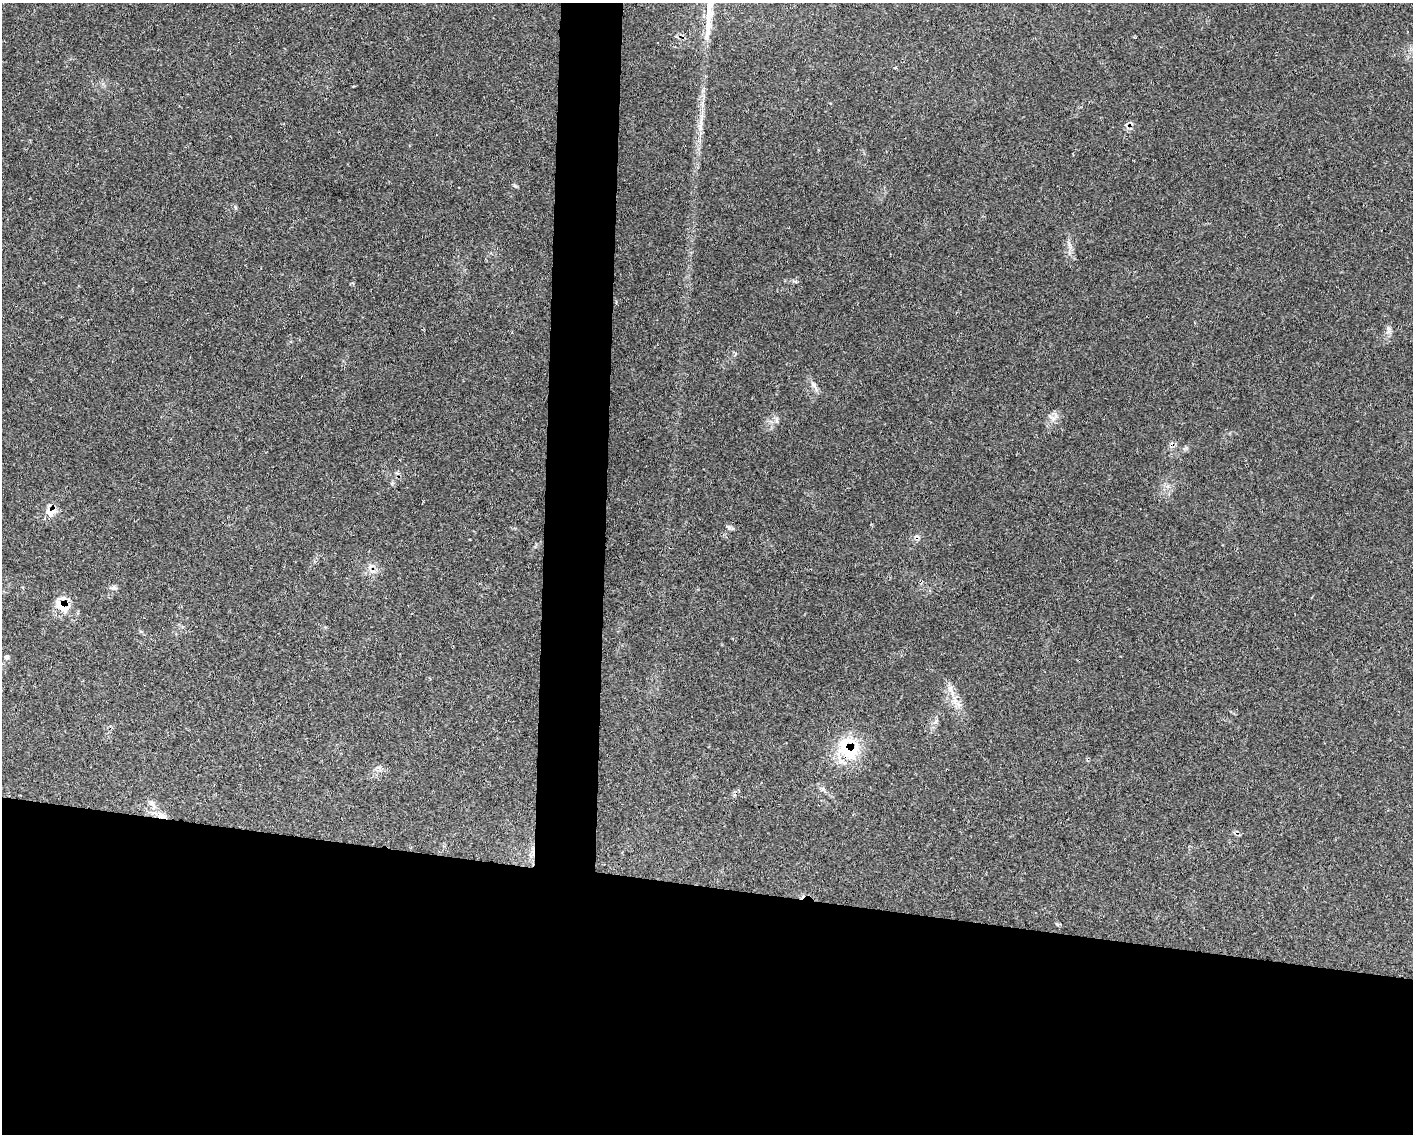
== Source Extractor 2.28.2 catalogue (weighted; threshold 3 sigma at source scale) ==
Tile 11 of 3 x 4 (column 2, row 4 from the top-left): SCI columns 1630-3040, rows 3-1134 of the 4559 x 4536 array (HDU 1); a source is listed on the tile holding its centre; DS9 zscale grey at full resolution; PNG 1415 x 1136 px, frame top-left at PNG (2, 3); no overlay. Shown black and unused: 25% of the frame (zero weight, under 3 of 4 exposures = <1% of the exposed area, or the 3 px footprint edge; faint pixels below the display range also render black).
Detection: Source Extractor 2.28.2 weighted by HDU 2 'WHT'; one run over the whole footprint, this tile lists its part. Background 0.0832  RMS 0.004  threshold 0.0178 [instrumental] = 3 sigma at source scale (4.5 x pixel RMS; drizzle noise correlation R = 1.50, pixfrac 1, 0.05/0.05 arcsec/px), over >= 5 px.
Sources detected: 16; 2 cosmic-ray / hot-pixel residue — not listed; the other 14 listed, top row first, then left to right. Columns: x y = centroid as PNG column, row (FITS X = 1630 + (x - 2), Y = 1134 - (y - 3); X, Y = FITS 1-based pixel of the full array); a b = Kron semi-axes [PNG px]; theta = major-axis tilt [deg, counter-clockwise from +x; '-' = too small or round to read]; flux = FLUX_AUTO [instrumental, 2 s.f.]
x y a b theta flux
795 281 9 4 -21 0.73
1389 331 8 6 -30 1.2
814 385 15 6 -56 1.9
777 420 7 4 -89 0.83
51 512 17 13 3 4.1
729 527 6 6 - 0.91
114 588 8 7 - 1.2
62 605 23 18 -55 8.1
6 657 7 7 - 0.86
950 688 10 7 -74 2
958 704 11 5 -45 2
848 748 32 26 -43 20
152 803 14 6 -52 2
162 816 12 7 -21 3
Overlapping masked pixels (flux is a lower limit): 4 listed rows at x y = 51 512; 62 605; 848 748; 162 816
Unlisted compact peaks at least as high as the median listed source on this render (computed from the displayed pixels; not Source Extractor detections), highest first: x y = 515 186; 1186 448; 1053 418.